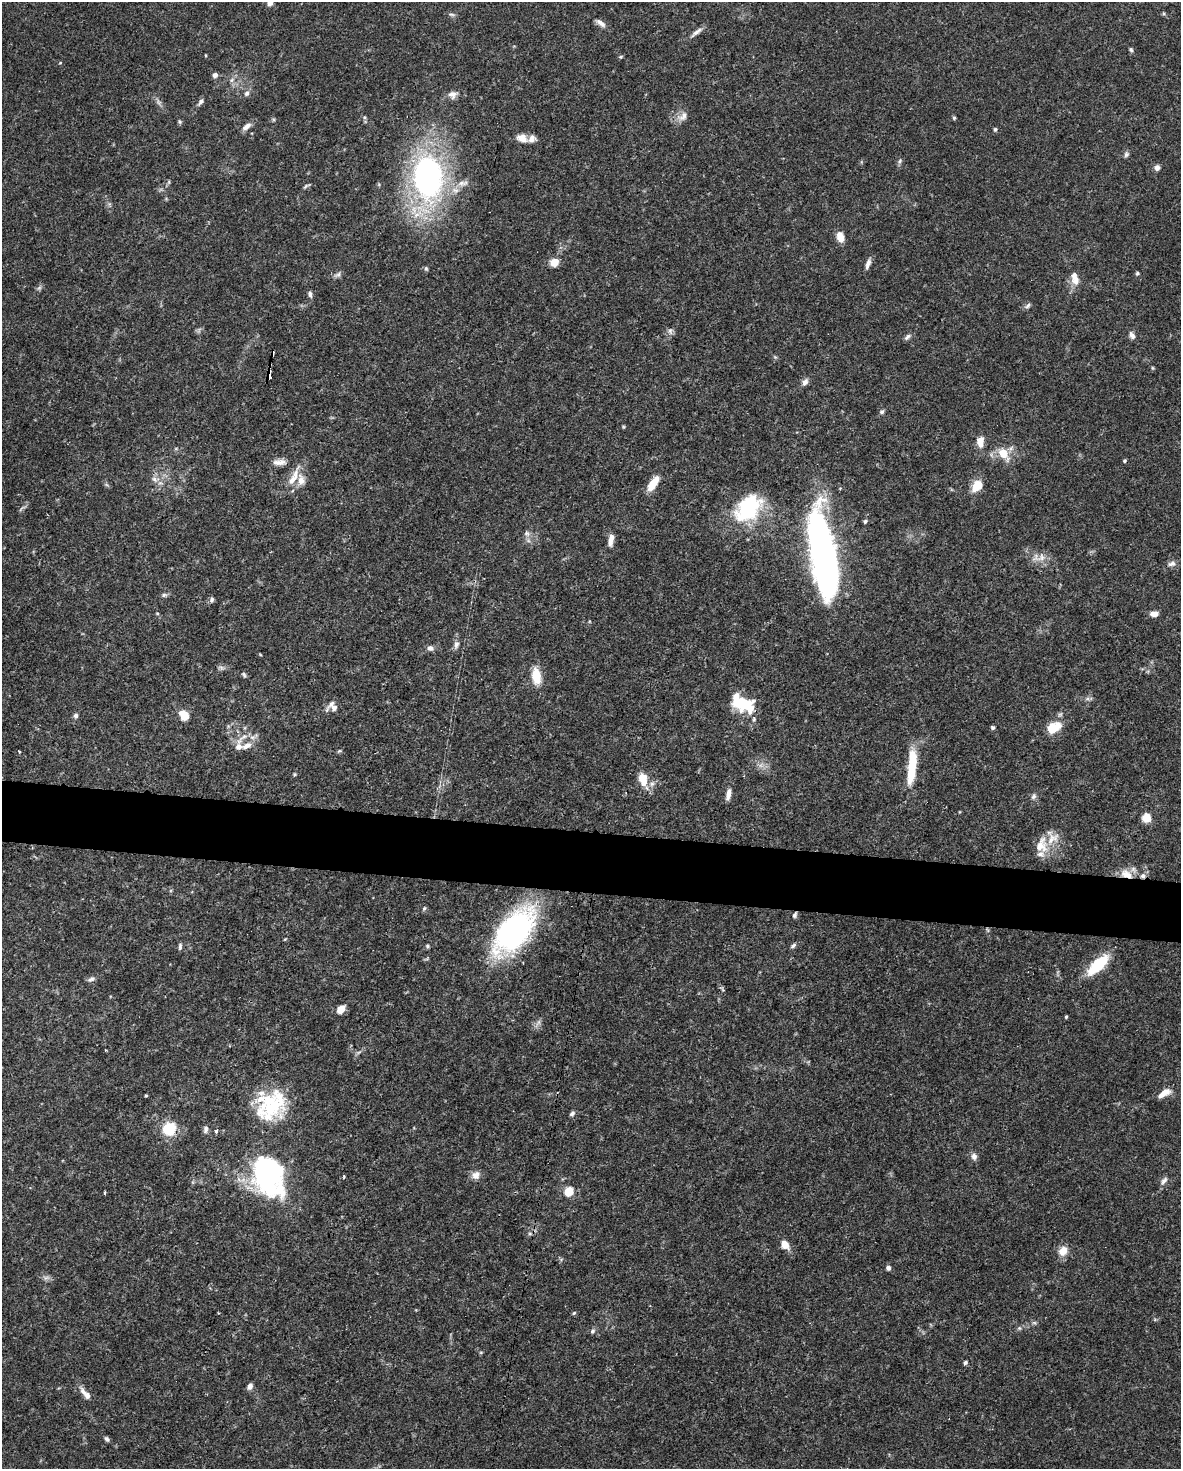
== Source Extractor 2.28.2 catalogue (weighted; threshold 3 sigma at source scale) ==
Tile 7 of 4 x 3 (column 3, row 2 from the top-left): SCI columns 2359-3537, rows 1692-3158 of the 4717 x 4738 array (HDU 1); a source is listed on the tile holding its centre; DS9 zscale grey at full resolution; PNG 1183 x 1471 px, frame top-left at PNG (2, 2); no overlay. Shown black and unused: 4% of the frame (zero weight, under 3 of 5 exposures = <1% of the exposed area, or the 3 px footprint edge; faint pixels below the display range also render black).
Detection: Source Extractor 2.28.2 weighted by HDU 2 'WHT'; one run over the whole footprint, this tile lists its part. Background 0.0443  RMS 0.0016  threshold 0.00739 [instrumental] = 3 sigma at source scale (4.5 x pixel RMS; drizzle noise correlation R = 1.50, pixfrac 1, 0.05/0.05 arcsec/px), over >= 5 px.
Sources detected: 137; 2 too faint to see at this stretch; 3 inside a brighter object's white glare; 3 cosmic-ray / hot-pixel residue — not listed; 9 inside a brighter listed object's ellipse — not listed separately; the other 120 listed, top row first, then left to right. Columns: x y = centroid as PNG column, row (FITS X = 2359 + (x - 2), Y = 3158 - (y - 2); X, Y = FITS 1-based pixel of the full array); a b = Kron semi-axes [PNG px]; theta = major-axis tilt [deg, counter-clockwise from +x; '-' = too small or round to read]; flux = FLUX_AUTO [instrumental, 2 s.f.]
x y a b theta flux
270 3 7 6 - 0.67
451 14 9 4 -2 0.33
600 23 15 6 -36 0.9
696 32 19 5 38 0.86
1131 50 6 4 -72 0.29
621 57 6 4 20 0.22
60 63 4 3 - 0.13
215 75 5 5 - 0.8
247 93 8 6 57 0.55
453 94 12 10 14 1
201 101 8 5 47 0.55
683 116 17 10 41 1.2
954 118 5 4 - 0.24
180 122 5 5 - 0.25
246 126 12 6 35 0.91
995 129 6 4 74 0.25
522 138 14 10 -18 1.6
1126 154 8 7 - 0.42
900 161 8 5 70 0.34
1157 168 7 6 - 0.65
428 177 39 26 -85 48
462 183 17 8 7 1.5
306 186 10 3 27 0.29
840 237 11 7 -72 2
554 262 11 9 19 1.5
868 264 13 5 73 0.76
426 268 7 4 -63 0.25
1137 273 5 5 - 0.22
338 274 11 5 27 0.51
1076 280 13 11 68 1.5
39 288 7 4 19 0.31
310 294 8 5 -79 0.48
1028 306 8 5 50 0.45
670 331 10 6 -80 0.52
1132 335 10 6 -63 0.66
907 337 10 6 44 0.47
805 382 10 7 57 0.71
882 412 6 6 - 0.37
980 442 12 8 89 1.6
1003 454 16 10 -54 2.8
1125 461 4 4 - 0.24
279 462 19 7 2 1.1
294 477 34 8 64 2.4
154 479 9 6 -41 0.7
653 483 16 7 55 3.1
977 486 15 10 49 2.4
748 508 30 20 45 14
865 521 5 4 - 0.38
527 533 9 7 -38 0.59
819 536 42 17 -85 50
611 540 16 7 81 1.2
1041 557 16 9 32 1.4
1172 564 11 7 7 0.7
164 595 7 6 - 0.37
212 599 7 6 - 0.39
157 613 4 4 - 0.16
1154 614 9 6 1 1.1
456 645 12 7 77 0.69
430 648 8 7 - 0.64
260 654 5 3 - 0.14
221 667 9 4 -19 0.39
244 674 7 5 -50 0.3
536 676 21 11 -83 3.1
1087 699 7 4 18 0.36
743 703 28 16 -28 6.9
334 708 12 8 30 0.82
184 715 9 7 -58 2.9
76 716 7 6 - 0.46
993 727 5 4 - 0.31
1053 727 15 10 28 4
241 739 25 5 42 1.1
246 746 16 8 27 1.4
339 751 6 4 18 0.21
19 752 3 2 - 0.27
912 766 38 9 84 7
294 774 5 4 - 0.19
643 779 20 12 -77 2.5
728 794 15 6 80 1
1034 796 8 6 58 0.49
1146 818 11 10 - 1.6
1041 845 22 16 71 3.1
1126 874 19 11 -25 2.3
424 908 7 4 62 0.27
795 915 8 5 66 0.38
514 931 38 21 51 50
285 939 5 3 - 0.14
180 946 8 4 86 0.36
428 946 5 5 - 0.28
793 946 8 5 39 0.38
1098 965 19 8 43 11
91 979 11 6 21 0.52
722 989 6 4 -70 0.25
341 1009 8 6 50 2.1
1066 1017 4 3 - 0.2
1164 1093 17 7 31 1.6
146 1095 3 3 - 0.18
272 1105 35 32 70 12
572 1113 7 5 51 0.38
169 1129 10 9 - 7.6
205 1129 10 6 83 0.52
216 1131 4 3 - 0.39
974 1156 9 8 - 0.72
476 1175 11 10 - 1.1
268 1176 35 25 -72 35
344 1177 4 4 - 0.19
1164 1181 13 6 48 0.68
569 1191 6 5 - 7.5
105 1192 4 3 - 0.2
785 1245 10 7 -48 1.8
1063 1251 9 7 60 2.2
888 1268 5 5 - 0.48
45 1278 7 4 71 0.36
574 1313 6 4 45 0.21
1034 1323 7 4 0 0.29
1019 1328 6 5 - 0.29
593 1331 7 5 62 0.4
965 1362 5 4 - 0.33
250 1386 7 5 62 0.69
85 1393 21 7 -49 1.2
107 1439 8 5 -56 0.37
Overlapping masked pixels (flux is a lower limit): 2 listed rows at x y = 1126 874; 795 915
Isophote crosses this tile's border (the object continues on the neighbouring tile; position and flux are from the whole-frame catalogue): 1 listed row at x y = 270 3